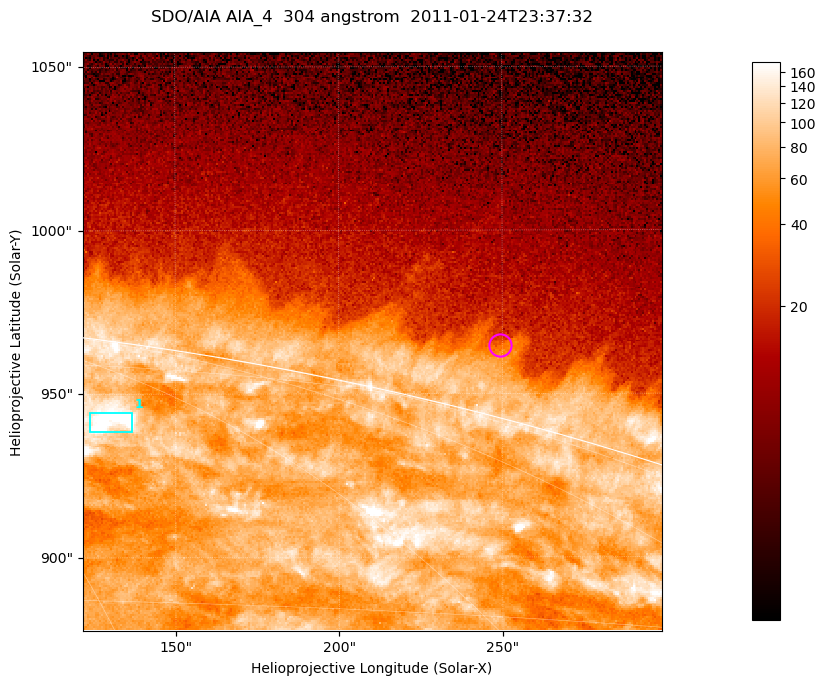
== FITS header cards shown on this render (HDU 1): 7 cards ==
TELESCOP= 'SDO/AIA '           / For AIA: SDO/AIA
INSTRUME= 'AIA_4   '           / For AIA: AIA_ATA1, AIA_ATA2, AIA_ATA3 or AIA_AT
WAVELNTH=                  304 / [angstrom] Wavelength
WAVEUNIT= 'angstrom'           / Wavelength unit: angstrom
DATE-OBS= '2011-01-24T23:37:32.125' / [ISO] Date when observation started; ISO 8
CTYPE1  = 'HPLN-TAN'           / CTYPE1; Typically HPLN
CTYPE2  = 'HPLT-TAN'           / CTYPE2; Typically HPLT

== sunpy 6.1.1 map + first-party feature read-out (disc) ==
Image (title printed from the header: SDO/AIA AIA_4  304 angstrom  2011-01-24T23:37:32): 295 x 295 px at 0.6 arcsec/px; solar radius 975 arcsec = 1624 px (partial field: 0.4% of the solar disc is inside the frame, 41% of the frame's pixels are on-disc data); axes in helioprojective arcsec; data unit not stated in the header (colour bar unlabelled)
Orientation: roll -0.132 deg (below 1 deg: not rotated)
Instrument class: DISC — disc imager (sunpy class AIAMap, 304 A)
Bright regions (active regions / flare kernels): reference = the on-disc median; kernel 3 px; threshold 5 sigma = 111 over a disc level ~74.6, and >= 1.15x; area >= 87 px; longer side >= 4 px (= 2.4 arcsec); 1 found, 1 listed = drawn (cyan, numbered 1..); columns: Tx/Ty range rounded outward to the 2 arcsec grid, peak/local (2 s.f.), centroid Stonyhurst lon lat
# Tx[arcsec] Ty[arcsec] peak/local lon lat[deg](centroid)
1 124..138 938..946 3.9 +23 +70
Off-limb structures (1.02-1.3 R_sun): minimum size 43 px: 5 found; the strongest spans PA ~345 deg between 1.02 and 1.03 R_sun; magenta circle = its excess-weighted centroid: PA ~345 deg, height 1.02 R_sun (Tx ~250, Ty ~964 arcsec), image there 1.6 x the reference